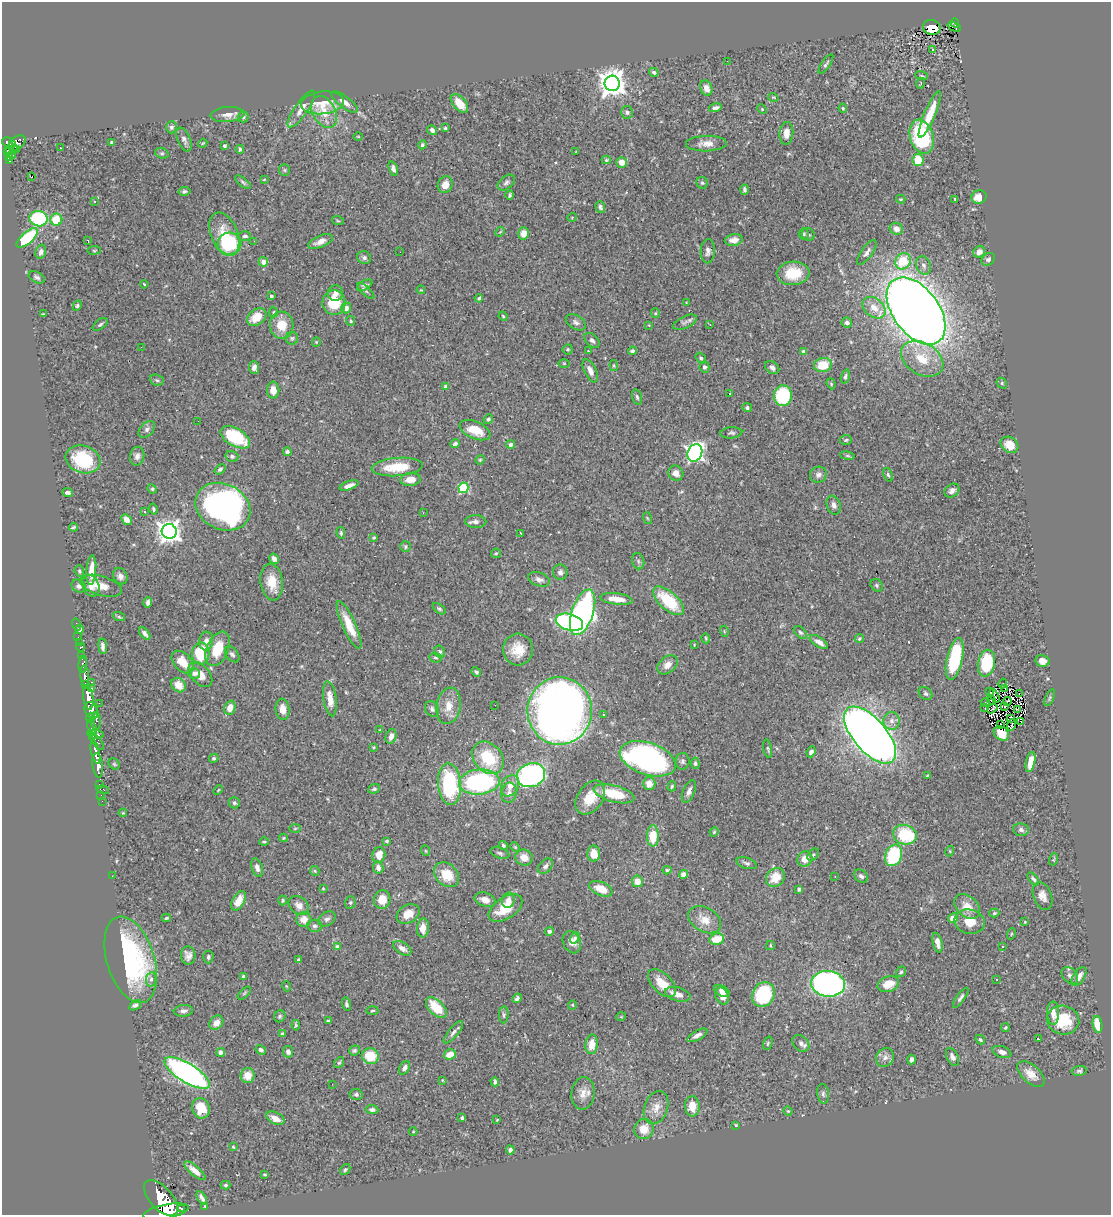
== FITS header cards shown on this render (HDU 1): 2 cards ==
NAXIS1  =                 1109
NAXIS2  =                 1213

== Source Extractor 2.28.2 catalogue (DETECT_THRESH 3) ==
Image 1109 x 1213 px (HDU 1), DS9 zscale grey, 1 PNG px = 1 image px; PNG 1113 x 1217 px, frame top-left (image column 1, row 1213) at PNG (2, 2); each listed source drawn as its Kron ellipse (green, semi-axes under 4 px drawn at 4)
Background 0.633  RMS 0.027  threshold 0.0807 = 3 sigma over >= 5 px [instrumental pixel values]
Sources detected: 480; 4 with non-positive FLUX_AUTO (blend fragments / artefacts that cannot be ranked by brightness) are neither listed nor drawn; the other 476 listed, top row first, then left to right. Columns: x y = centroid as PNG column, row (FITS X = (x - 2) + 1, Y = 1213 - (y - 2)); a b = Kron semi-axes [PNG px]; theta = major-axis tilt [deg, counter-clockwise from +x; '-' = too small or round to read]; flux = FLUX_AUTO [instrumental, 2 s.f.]
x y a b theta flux
955 23 4 4 - 79
932 27 9 7 -12 12
954 27 7 3 -24 32
932 50 3 3 - 21
727 61 2 2 - 2.5
826 64 11 3 56 3.4
654 72 5 4 - 3.9
922 76 6 3 -19 2
612 83 8 7 - 2100
921 83 5 3 - 1.6
706 88 8 6 -68 11
773 97 5 3 - 1.6
344 102 16 5 -37 12
322 103 21 11 7 37
459 103 11 6 -49 23
715 108 6 4 16 6
843 108 4 4 - 2.8
301 109 22 6 55 16
762 109 5 3 - 1.7
324 112 17 11 -61 30
627 112 6 6 - 3.7
227 114 17 7 4 13
930 114 25 5 67 41
243 117 5 5 - 2.9
171 127 6 5 - 4.9
445 128 3 3 - 2.6
432 130 5 4 - 6
786 133 11 7 87 17
358 136 5 3 - 1.3
922 137 17 11 -73 160
184 139 12 6 -66 7
8 142 6 5 - 400
112 142 4 3 - 2.5
17 143 10 6 38 380
203 143 4 3 - 1.5
706 144 20 7 2 15
12 145 4 3 - 220
422 145 4 4 - 4
224 146 4 3 - 3.5
61 148 2 2 - 1.2
12 149 6 3 36 80
240 149 4 3 - 2.6
17 150 3 3 - 21
576 151 4 2 - 1.2
8 152 4 3 - 130
162 153 7 5 -19 3.5
13 155 2 2 - 5.9
8 157 4 3 - 120
9 160 3 3 - 34
606 160 4 4 - 2.2
918 160 6 5 - 40
622 162 5 5 - 14
393 169 7 4 -71 6
284 170 6 5 - 2.8
32 177 3 3 - 25
264 179 4 2 - 1.3
243 182 9 4 -40 3.5
506 182 10 6 41 5.4
702 183 6 5 - 3.3
445 185 9 7 72 16
744 190 5 3 - 4.3
185 191 6 4 11 3.6
510 195 4 3 - 3
979 197 7 6 - 24
901 199 5 3 - 1.9
955 199 3 3 - 1.9
94 202 3 3 - 2.4
600 207 6 4 -71 4.4
572 217 5 3 - 1.5
39 219 9 7 -11 140
56 220 6 6 - 46
338 221 6 3 -18 2.2
896 229 7 6 - 12
500 232 5 4 - 1.8
523 233 6 5 - 16
224 234 23 13 -68 46
804 234 5 5 - 2.9
808 235 6 6 - 3.6
245 236 6 5 - 4.6
27 238 13 5 41 98
88 240 3 2 - 1.4
734 240 9 5 8 11
254 241 3 2 - 1.5
320 241 13 6 25 12
229 244 12 11 - 110
94 250 7 3 7 2.1
708 251 12 7 87 7.6
41 252 7 5 73 7.2
400 252 2 2 - 2.1
867 252 15 5 54 7.8
979 252 6 5 - 11
364 258 7 6 - 5
988 259 7 5 39 4.7
903 261 8 7 - 66
263 262 5 4 - 16
924 265 9 7 -68 8
793 273 16 11 5 52
37 277 9 5 -27 4.6
144 284 4 2 - 1.5
365 285 8 4 31 4.9
421 290 4 3 - 1.5
366 291 11 3 -44 3.5
335 293 8 7 - 8.5
271 296 3 3 - 4.6
479 298 4 3 - 2.9
334 303 12 11 - 55
686 303 3 2 - 1.5
77 306 5 4 - 3
346 308 5 5 - 10
874 308 13 9 -39 25
916 311 38 23 -53 3500
274 312 5 3 - 2
655 313 5 4 - 2.1
43 314 2 2 - 1.1
503 316 5 3 - 2.1
257 317 11 7 38 27
351 321 5 4 - 2.3
576 322 11 6 -32 6.3
685 322 13 6 25 6
847 322 5 5 - 7.7
100 324 8 5 37 3.9
282 325 13 12 - 34
649 325 3 3 - 1.3
710 325 2 2 - 0.93
292 338 6 6 - 3.5
592 340 9 6 -43 5.7
316 342 5 4 - 1.8
141 347 3 2 - 1.6
568 349 5 5 - 2.9
588 351 2 2 - 1
632 351 4 4 - 3.7
804 352 4 3 - 11
701 358 6 4 -53 3.6
922 359 23 16 -30 50
564 363 6 4 -1 2.1
823 365 9 7 7 46
614 366 5 3 - 2.2
704 367 5 5 - 4.9
254 368 6 5 - 7.6
772 368 8 5 -37 6.6
590 371 12 6 -64 12
845 376 7 4 73 3.7
157 380 7 5 -21 3.8
1002 383 6 5 - 2.8
831 384 6 4 -69 2.5
446 387 4 4 - 7.1
273 390 8 6 -90 15
729 394 3 2 - 2.2
783 396 10 9 - 150
637 397 8 4 -74 3.4
747 408 5 4 - 3.6
488 419 5 4 - 4
198 421 2 2 - 1.5
147 429 10 6 46 6.8
475 430 16 8 -23 35
731 433 11 5 4 4.7
235 437 16 9 -30 100
846 440 6 4 7 2.7
455 444 5 4 - 5.4
511 444 4 4 - 4.6
1009 445 9 7 -36 19
287 452 4 4 - 5.9
695 453 9 7 67 590
137 456 9 7 77 8.4
232 456 6 5 - 4.4
847 456 7 3 -9 2.5
83 459 18 13 -19 93
480 460 5 4 - 2.2
397 467 26 9 5 56
220 469 6 4 38 4.4
676 473 8 7 - 11
818 475 9 8 - 7.6
888 475 7 4 -69 3.3
410 480 10 6 5 21
349 485 10 4 20 9.8
463 488 5 5 - 140
152 489 5 4 - 2.3
952 491 8 6 39 7.8
68 493 5 3 - 4.6
834 505 10 7 -70 8.8
223 507 28 22 -25 630
153 509 5 4 - 2.8
144 511 3 3 - 5.4
423 513 3 2 - 3.7
647 518 6 3 -70 2
126 519 6 4 -44 15
476 522 10 6 -2 7.3
73 527 4 3 - 2.7
169 531 7 7 - 1400
341 533 6 4 -82 3
521 533 3 3 - 2.3
374 537 4 4 - 2.3
405 547 5 5 - 2.9
496 553 5 4 - 2.4
274 559 5 4 - 7.8
638 561 8 6 -77 3.8
91 570 15 5 85 22
79 571 6 4 -68 3.1
560 572 7 7 - 7.3
120 576 8 6 -58 7.9
539 579 11 6 -18 8.9
272 582 18 11 -82 34
877 585 7 5 -49 3.3
79 586 7 6 - 5.8
91 586 11 8 -65 13
101 586 21 9 -16 23
616 599 16 5 -7 26
668 601 19 9 -42 86
148 602 5 4 - 5.5
439 609 7 4 -36 3.2
583 612 24 11 71 560
119 617 6 4 -19 2.7
569 622 14 8 -17 310
77 625 6 2 -73 13
349 625 26 6 -66 39
80 629 4 4 - 8.3
724 631 5 3 - 1.7
800 632 8 5 -44 3.7
145 633 7 4 -49 6.2
78 637 2 2 - 8.7
706 638 5 3 - 1.8
859 638 5 4 - 2.4
206 641 9 7 85 8.8
819 642 10 5 -32 10
79 643 3 2 - 12
694 645 4 2 - 1.2
103 646 8 3 -83 6
81 647 4 3 - 43
218 649 18 10 66 49
518 650 16 15 - 36
440 652 6 5 - 3.6
201 654 11 9 86 72
232 654 9 5 -51 5.5
82 656 4 3 - 100
435 658 6 4 -4 3.3
955 659 21 8 77 120
1043 661 7 6 - 10
183 662 13 8 -46 28
986 663 13 8 78 94
83 664 8 4 84 250
667 665 11 8 39 14
476 672 5 4 - 3.5
194 673 6 5 - 4.7
200 674 15 9 -49 19
85 676 10 4 -86 1200
92 682 3 2 - 22
1003 683 5 2 - 2.6
85 685 4 3 - 330
178 685 8 6 -41 20
92 688 3 2 - 87
1005 688 3 2 - 1.4
990 691 3 2 - 1.4
1019 693 2 2 - 57
926 694 7 6 - 4.1
995 696 7 2 -64 0.31
88 697 13 5 -82 2300
1050 698 9 4 68 2.8
330 699 17 6 -82 20
991 700 4 2 - 0.44
1007 701 4 2 - 2
985 702 5 3 - 4.7
99 703 2 2 - 7.6
495 705 2 2 - 0.76
449 706 18 12 79 25
1005 706 3 2 - 4.7
985 707 4 3 - 2.4
230 708 7 5 68 19
283 709 10 7 -85 17
432 709 8 6 -58 5.3
992 709 6 2 36 2
1017 709 3 2 - 0.88
91 710 8 6 -60 940
560 711 34 32 88 1800
603 714 3 2 - 2
90 718 5 3 - 350
1011 718 4 2 - 1.7
96 721 9 5 88 240
892 721 9 8 - 10
1021 721 2 2 - 1.7
1000 724 4 2 - 2
1012 725 6 2 74 0.91
92 728 8 4 -72 420
380 730 4 4 - 1.5
1001 733 8 6 -40 23
95 734 8 4 -8 420
870 735 35 16 -49 2400
391 736 7 5 76 11
96 741 11 4 -51 390
374 747 4 3 - 1.9
768 749 9 3 -81 2.8
95 752 12 4 -78 1100
811 752 5 4 - 6.1
214 758 5 4 - 3
488 758 18 14 -48 81
648 759 29 16 -19 500
683 761 8 7 - 5.1
1031 762 10 4 78 25
695 763 6 4 -84 3.1
114 764 6 5 - 2.8
98 765 12 5 -83 1300
531 775 14 12 20 380
928 776 4 3 - 1.9
479 782 20 12 5 260
99 784 3 2 - 18
449 784 21 11 -85 160
649 784 6 6 - 17
510 786 11 8 61 15
672 786 5 3 - 2.4
374 789 6 4 18 3.1
103 790 6 3 -14 58
218 790 5 3 - 2
689 791 12 5 67 9
509 793 10 7 80 7.5
614 794 21 8 -14 55
101 795 2 2 - 9.8
590 798 19 12 54 38
102 801 2 2 - 9.2
234 803 6 5 - 3.5
123 813 4 3 - 1.6
295 829 6 4 2 2.3
1021 830 8 6 -8 5.8
714 832 5 4 - 1.9
905 835 12 10 -16 93
653 836 10 6 -89 45
283 838 4 4 - 2
264 841 5 3 - 2.2
387 841 3 3 - 2.5
503 845 4 4 - 4
515 847 5 3 - 1.8
426 851 5 3 - 1.8
950 851 5 3 - 1.6
500 853 10 5 -18 4.6
594 854 8 6 -87 24
379 855 8 6 76 21
813 855 7 5 49 3.3
893 855 11 8 69 110
524 857 9 8 - 17
805 859 8 7 - 18
1054 859 6 3 71 1.9
746 863 10 5 -18 4.7
545 866 9 6 49 5.6
378 867 6 5 - 8.9
257 868 9 5 -73 8.3
667 870 4 4 - 3.2
315 871 5 4 - 2.1
683 874 4 4 - 11
447 875 14 10 -45 43
112 876 3 2 - 4.1
835 876 2 2 - 0.97
861 876 8 5 -39 4.9
775 877 10 8 45 32
1033 879 7 4 -50 3.9
637 881 6 5 - 16
323 888 4 4 - 1.6
601 889 12 6 -23 27
799 889 4 3 - 2.7
1043 896 14 9 -69 14
283 900 5 3 - 2.3
382 900 9 8 - 25
485 900 11 7 -18 14
508 900 8 6 77 12
238 901 11 6 61 26
350 902 6 5 - 2.9
299 906 11 8 -41 12
967 906 15 10 -41 23
505 908 19 10 33 46
994 913 5 4 - 2.9
408 914 12 9 31 23
166 918 4 3 - 2.2
953 918 5 4 - 17
304 919 8 7 - 21
327 919 9 6 35 6.1
705 920 17 12 -29 24
970 922 15 12 -11 30
1025 922 3 2 - 1.4
315 926 7 6 - 4.9
423 928 9 6 86 20
549 931 5 4 - 4.9
1011 934 6 3 71 1.9
575 938 6 4 58 4.2
717 939 7 5 12 37
572 942 11 9 -66 13
938 943 10 4 -76 14
770 945 4 3 - 1.8
337 947 4 4 - 16
1003 947 4 4 - 3.4
402 948 10 5 -33 10
188 955 9 7 -86 8.9
208 957 6 5 - 3.4
131 960 45 23 -73 280
298 960 4 3 - 2.8
901 972 5 4 - 2.9
1070 975 10 7 -47 6.3
243 977 3 3 - 3.1
1079 977 11 5 57 12
151 979 7 5 80 5
997 979 3 3 - 2.5
662 983 17 9 -46 31
828 984 17 12 -6 670
888 984 11 7 18 26
286 986 5 3 - 1.5
722 991 8 5 -29 9.5
244 993 8 3 45 2.2
678 994 13 7 -15 15
763 994 13 11 61 140
722 996 9 6 -65 14
517 998 5 4 - 4.5
961 998 12 4 54 4.6
346 1004 7 4 -75 3.8
135 1005 7 4 34 5.2
572 1005 4 4 - 1.9
436 1007 13 7 -45 54
183 1011 10 5 6 6.3
372 1011 6 3 2 2.2
1053 1013 11 6 -89 12
504 1015 8 5 86 3.8
280 1016 6 5 - 3.5
621 1017 5 3 - 1.4
1063 1020 16 14 -13 68
328 1021 4 3 - 2.8
216 1023 8 6 49 13
1098 1024 8 4 -80 35
296 1025 5 4 - 2.4
1005 1027 4 4 - 2
453 1032 14 5 50 7.3
282 1033 4 3 - 4.2
697 1035 11 4 29 8.5
1039 1039 3 3 - 21
980 1040 5 3 - 2.6
768 1043 7 4 72 2.6
801 1043 9 7 -43 8.1
592 1044 10 6 84 25
261 1050 5 4 - 4.9
354 1050 5 5 - 3.3
221 1052 4 4 - 5.5
288 1052 6 5 - 7.6
1002 1052 10 5 -19 9.1
450 1054 6 5 - 22
370 1056 8 8 - 47
885 1057 10 8 49 10
952 1057 10 5 -64 8.8
911 1059 5 3 - 4.8
339 1063 6 4 53 2.5
404 1068 7 5 59 8
1079 1071 7 5 9 3.9
187 1073 26 9 -32 580
1031 1074 16 8 -41 21
248 1076 7 7 - 22
442 1080 4 2 - 1.3
495 1082 4 3 - 5.1
332 1084 2 2 - 15
583 1093 16 11 85 18
356 1094 6 5 - 4
823 1094 10 6 -84 4.7
692 1106 10 7 -88 26
201 1108 10 8 -72 40
656 1108 17 11 70 20
372 1110 6 4 -4 5.5
788 1111 4 4 - 1.8
275 1118 10 6 -26 16
462 1118 3 3 - 4.6
497 1120 3 2 - 1.5
736 1125 3 3 - 2.1
644 1129 10 9 - 23
413 1131 4 3 - 1.5
233 1147 3 3 - 1.8
510 1150 4 4 - 5.5
345 1170 6 4 49 2.6
195 1171 13 5 -40 13
265 1174 3 2 - 2
225 1185 5 3 - 2.6
161 1198 22 11 -48 5200
202 1198 7 3 -58 6.6
205 1206 3 3 - 2.2
181 1208 2 2 - 15000
166 1212 23 7 11 3700
At the frame edge (FLAGS 8, measured only in part): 1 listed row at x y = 166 1212
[4 non-positive-flux detections neither listed nor drawn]